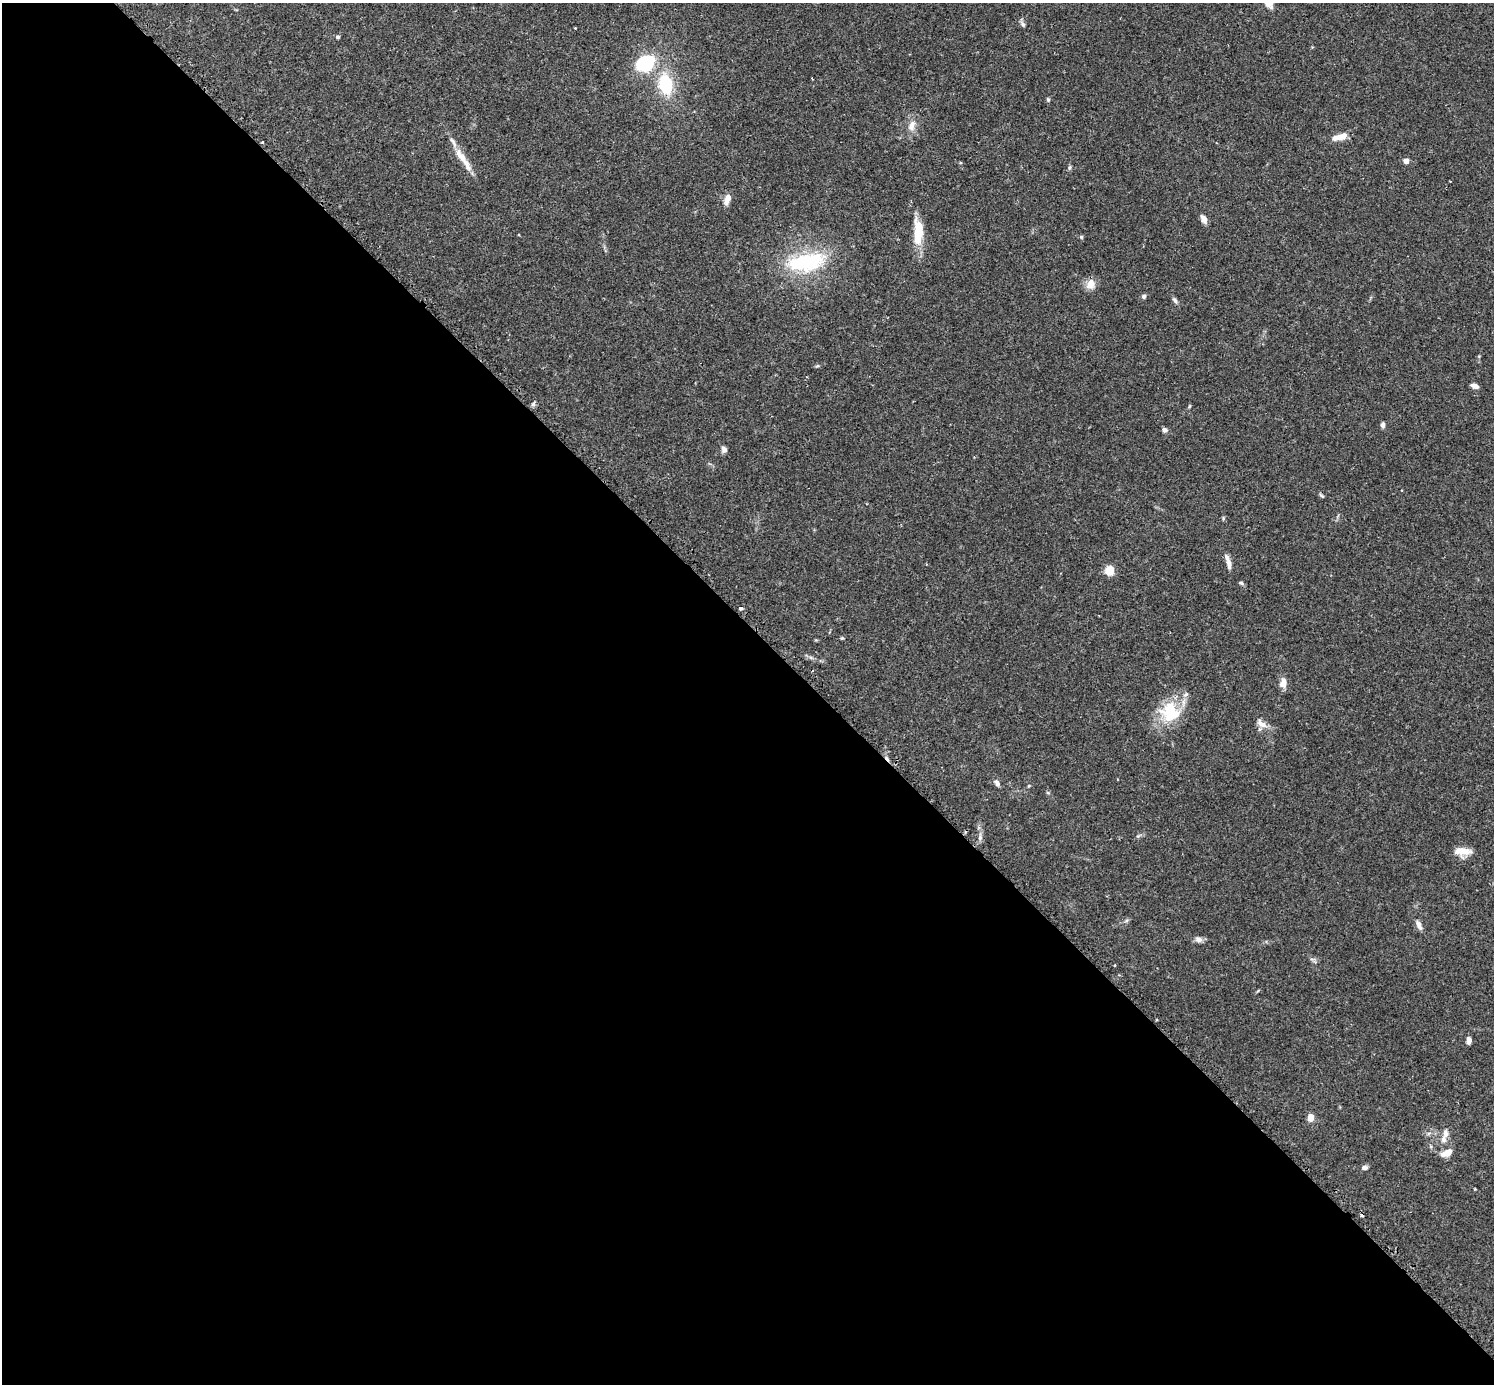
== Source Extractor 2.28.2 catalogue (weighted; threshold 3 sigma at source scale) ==
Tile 9 of 4 x 4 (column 1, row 3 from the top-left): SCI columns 41-1532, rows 1573-2954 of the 6041 x 6040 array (HDU 1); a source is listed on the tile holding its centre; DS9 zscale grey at full resolution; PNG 1496 x 1386 px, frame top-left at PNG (2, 3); no overlay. Shown black and unused: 55% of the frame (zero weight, under 2 of 3 exposures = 2% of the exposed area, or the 3 px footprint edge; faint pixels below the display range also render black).
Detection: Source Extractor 2.28.2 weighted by HDU 2 'WHT'; one run over the whole footprint, this tile lists its part. Background 0.106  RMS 0.006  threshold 0.0269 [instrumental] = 3 sigma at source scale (4.5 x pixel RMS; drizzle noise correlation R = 1.50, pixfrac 1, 0.05/0.05 arcsec/px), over >= 5 px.
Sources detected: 52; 2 cosmic-ray / hot-pixel residue — not listed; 3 inside a brighter listed object's ellipse — not listed separately; the other 47 listed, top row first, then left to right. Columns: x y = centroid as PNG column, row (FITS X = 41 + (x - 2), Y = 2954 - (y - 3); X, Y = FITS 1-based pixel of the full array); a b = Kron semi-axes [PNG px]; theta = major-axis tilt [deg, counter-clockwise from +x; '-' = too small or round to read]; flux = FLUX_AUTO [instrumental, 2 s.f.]
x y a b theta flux
1269 3 12 9 19 3.8
1023 24 10 5 -53 1.6
575 28 3 2 - 0.4
338 37 5 5 - 0.99
645 63 27 20 30 29
666 84 19 12 -79 30
1048 99 6 4 -70 0.82
912 126 16 9 69 5.3
1340 137 19 7 15 6.7
460 155 24 9 -53 7.7
1406 161 4 4 - 6.5
1069 167 7 3 71 0.91
727 199 13 7 69 4.5
1204 219 11 6 -63 3.1
918 233 31 11 90 17
1081 237 5 5 - 0.87
806 262 43 19 9 53
1090 284 15 11 65 5.4
1144 296 6 5 - 1.3
1175 301 8 5 -41 1.6
817 366 6 4 12 0.82
1475 386 8 5 -22 2.9
1382 425 6 5 - 2
1164 430 6 5 - 1.8
724 449 8 6 -72 2.2
1322 496 7 4 -44 0.87
1223 518 5 4 - 0.73
1229 564 18 5 -83 3.6
1110 570 5 5 - 29
1241 583 7 4 -12 1.1
741 608 4 3 - 2.5
842 638 5 4 - 0.66
811 657 7 4 -2 1.2
1283 683 12 8 79 4.6
1170 712 27 25 -83 26
1261 724 16 8 -37 4.3
997 783 8 5 -60 2.2
1048 793 6 3 -19 0.66
980 837 7 4 72 1.4
1463 851 20 9 -2 7.9
1419 925 12 6 -67 3.5
1198 939 10 7 -19 2.6
1469 1040 8 5 -88 2.6
1310 1118 6 4 89 10
1446 1134 13 8 87 3.4
1447 1153 16 8 23 5.3
1364 1168 7 5 7 1.9
Isophote crosses this tile's border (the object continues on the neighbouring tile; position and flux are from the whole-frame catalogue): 1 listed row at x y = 1269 3